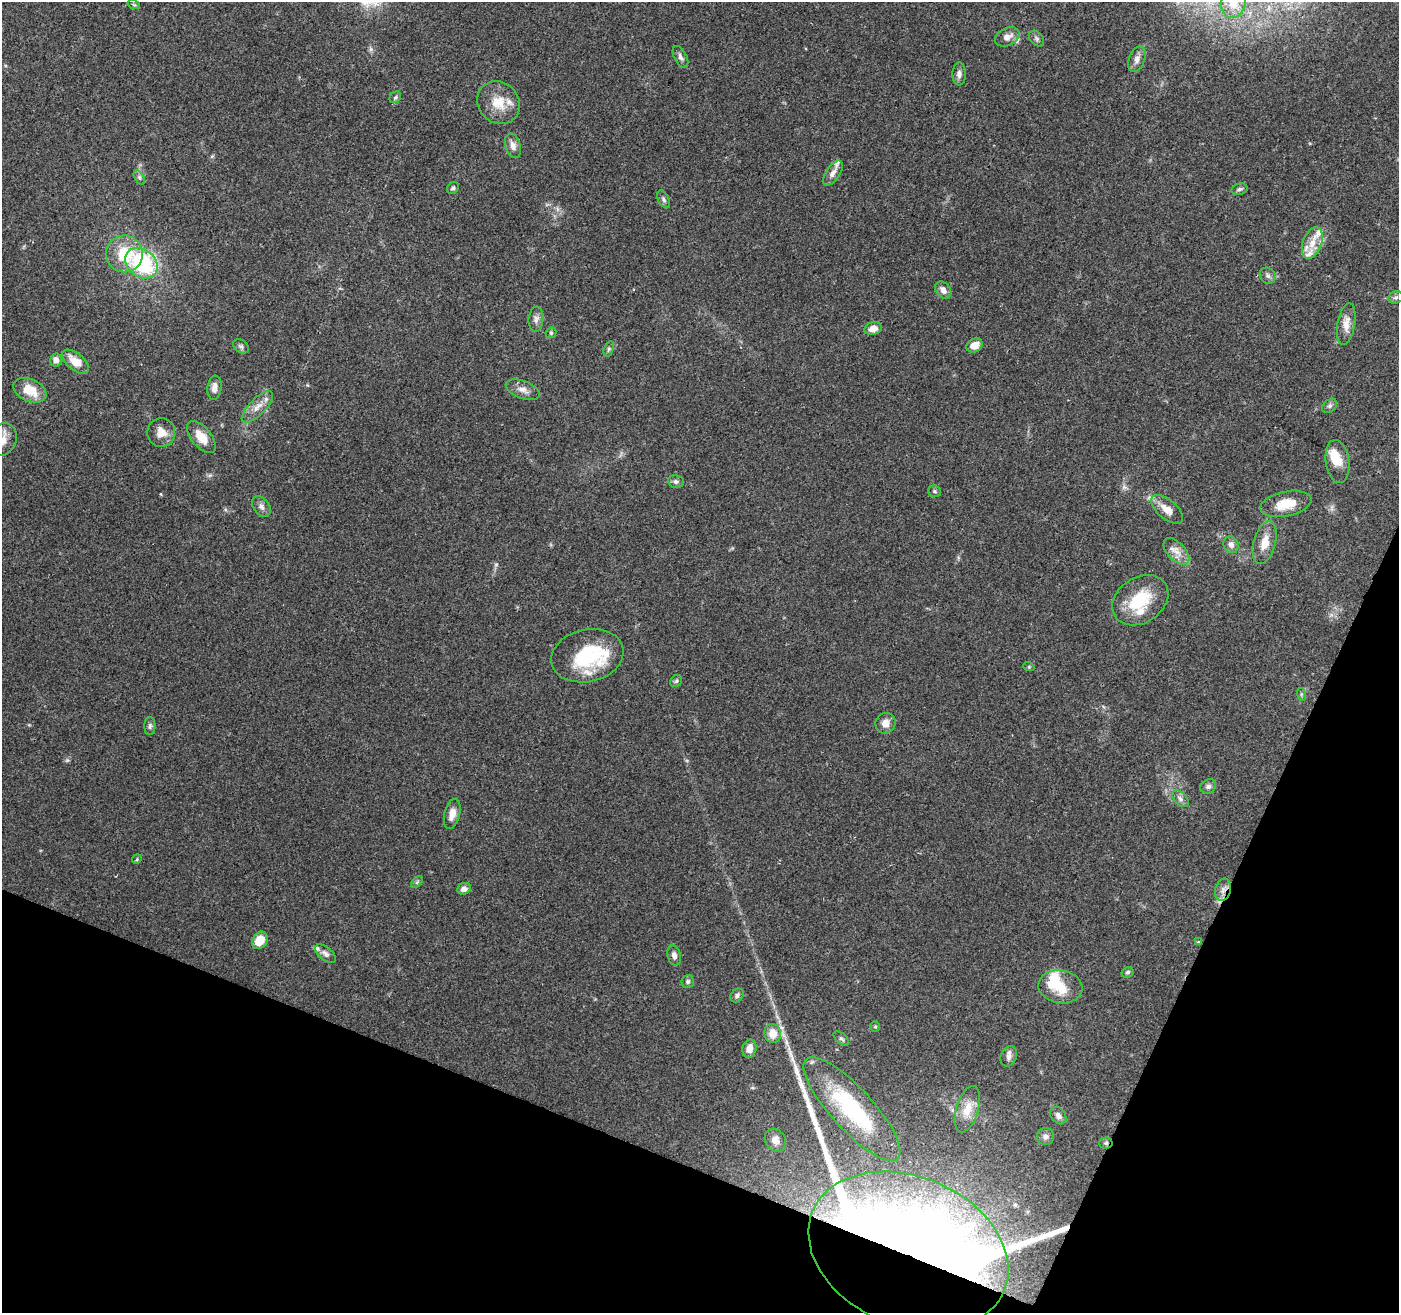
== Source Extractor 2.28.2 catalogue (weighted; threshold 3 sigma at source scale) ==
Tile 15 of 4 x 4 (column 3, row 4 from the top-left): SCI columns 2797-4193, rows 204-1514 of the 5593 x 5716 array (HDU 1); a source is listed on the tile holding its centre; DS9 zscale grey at full resolution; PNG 1401 x 1315 px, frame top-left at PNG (2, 2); each listed source drawn as its Kron ellipse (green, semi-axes under 4 px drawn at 4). Shown black and unused: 20% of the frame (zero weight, under 2 of 3 exposures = <1% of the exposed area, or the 3 px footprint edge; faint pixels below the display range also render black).
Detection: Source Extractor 2.28.2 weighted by HDU 2 'WHT'; one run over the whole footprint, this tile lists its part. Background 0.0686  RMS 0.0068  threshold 0.0304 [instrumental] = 3 sigma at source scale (4.5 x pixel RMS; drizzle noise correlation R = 1.50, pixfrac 1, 0.0396/0.0396 arcsec/px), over >= 5 px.
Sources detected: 96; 4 inside a brighter object's white glare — neither listed nor drawn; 11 inside a brighter listed object's ellipse — not listed separately; the other 81 listed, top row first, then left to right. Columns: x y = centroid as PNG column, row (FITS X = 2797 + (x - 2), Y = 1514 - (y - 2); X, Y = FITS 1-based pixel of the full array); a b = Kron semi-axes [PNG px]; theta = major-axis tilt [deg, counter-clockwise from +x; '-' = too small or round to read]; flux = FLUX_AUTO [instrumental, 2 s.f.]
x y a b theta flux
1233 3 15 12 73 7.3
134 5 6 4 -19 0.96
1007 37 13 9 25 4.9
1036 38 9 6 -46 1.9
680 57 12 6 -62 2.5
1137 59 13 8 70 3.8
959 74 11 6 88 3.3
395 97 6 5 - 1.3
498 103 23 20 -44 15
513 146 12 7 -74 4.4
833 173 14 7 56 4.2
139 177 8 4 -60 1.5
453 188 6 5 - 1.5
1239 189 8 5 12 1.7
663 199 9 5 -62 1.7
1312 243 16 9 70 8.3
124 254 18 18 - 25
141 263 17 13 -36 65
1268 276 8 7 - 2.2
943 290 10 7 -52 3.9
1396 298 7 6 - 1.6
536 319 12 7 85 3.2
1346 324 21 9 80 7.2
873 329 9 6 15 5.9
551 333 6 5 - 1.1
975 345 8 6 28 7.4
241 346 9 6 -36 1.7
609 349 8 5 69 1.2
56 360 6 6 - 4
75 362 16 8 -39 11
214 388 12 7 83 4.8
30 390 17 11 -24 16
523 390 18 8 -21 5
1330 406 8 6 41 1.7
257 407 21 8 45 6.8
161 433 14 14 - 7.6
201 437 19 10 -50 11
3 440 17 13 63 8.9
1337 462 22 12 -82 12
676 482 8 6 -8 1.9
935 491 6 5 - 1.2
1286 504 26 12 12 15
261 506 11 7 -53 3.1
1167 509 19 9 -40 7.8
1265 542 22 11 74 9.7
1231 545 8 7 - 3.3
1176 551 16 9 -46 6.3
1140 600 30 22 33 29
587 656 36 26 13 49
1029 667 6 3 -18 0.76
676 681 6 5 - 1.3
1301 694 6 4 -72 1.1
885 723 10 10 - 5.7
150 726 9 5 89 1.7
1208 786 8 7 - 2.2
1180 799 10 6 -46 2.5
452 814 15 8 76 5.9
137 859 5 4 - 0.74
417 882 7 4 45 1.1
464 889 7 5 25 3.3
1223 890 11 7 75 3.8
260 940 9 7 56 13
1198 942 3 3 - 1.2
326 954 12 6 -40 2.7
674 955 10 6 -76 3.5
1128 972 6 5 - 1.3
688 982 6 6 - 1.6
1060 987 22 16 -9 18
737 995 8 5 47 2
875 1027 5 4 - 0.83
773 1033 9 8 - 9.3
841 1039 9 5 -40 1.5
749 1049 9 7 77 6.3
1009 1056 10 8 66 3
852 1109 67 21 -47 70
967 1109 24 11 73 10
1058 1116 9 7 -52 3.5
1045 1137 8 8 - 3.4
775 1140 12 10 -56 4.4
1106 1143 7 5 2 1.3
908 1251 104 74 -23 1000
Overlapping masked pixels (flux is a lower limit): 3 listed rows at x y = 1223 890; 1106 1143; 908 1251
Isophote crosses this tile's border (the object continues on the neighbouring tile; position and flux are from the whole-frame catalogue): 2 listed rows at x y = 1233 3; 3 440